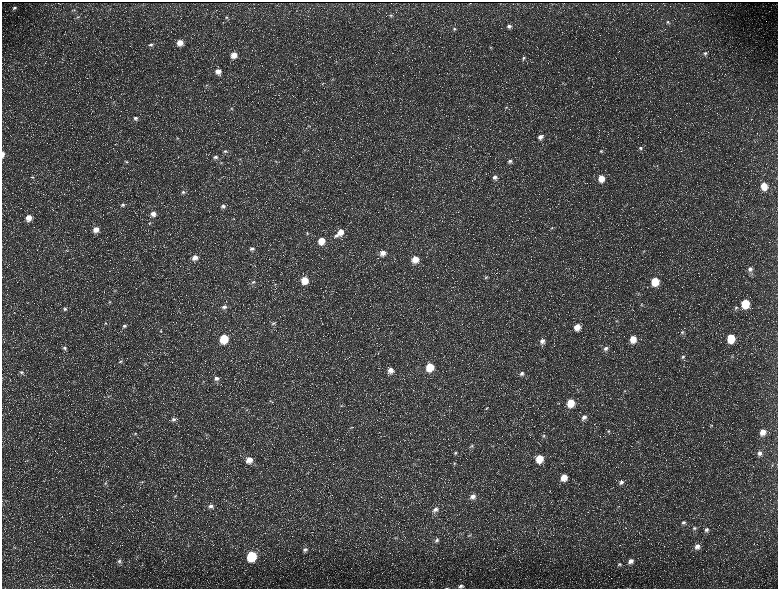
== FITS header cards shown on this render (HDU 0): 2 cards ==
NAXIS1  =                 1552 / length of data axis 1
NAXIS2  =                 1173 / length of data axis 2

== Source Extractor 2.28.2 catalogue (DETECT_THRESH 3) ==
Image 1552 x 1173 px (HDU 0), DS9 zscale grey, zoomed out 1/2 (1 PNG px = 2 x 2 image px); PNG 780 x 591 px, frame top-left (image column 1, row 1173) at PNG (2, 2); no overlay
Background 230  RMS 11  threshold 32.2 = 3 sigma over >= 5 px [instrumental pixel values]
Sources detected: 184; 34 cannot appear on this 1/2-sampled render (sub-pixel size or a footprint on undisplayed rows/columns) and are not listed; the other 150 listed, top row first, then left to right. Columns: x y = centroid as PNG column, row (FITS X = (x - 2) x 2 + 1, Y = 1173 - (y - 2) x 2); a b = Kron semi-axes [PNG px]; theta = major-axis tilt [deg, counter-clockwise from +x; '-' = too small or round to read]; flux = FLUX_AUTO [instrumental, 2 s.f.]
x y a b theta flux
470 3 2 1 - 790
14 8 6 4 19 5000
74 10 4 3 - 2100
391 15 5 4 - 3400
78 17 6 3 12 2700
226 17 6 4 26 3800
668 22 4 4 - 3200
509 26 6 5 - 6600
454 29 5 4 - 3400
180 43 6 6 - 24000
151 44 7 4 15 5400
490 47 4 3 - 1900
705 53 5 4 - 4400
234 55 6 6 - 23000
524 58 5 4 - 3800
336 61 3 3 - 1700
218 71 7 6 - 17000
333 79 4 3 - 1700
206 85 4 3 - 2500
506 107 5 4 - 2900
232 109 6 4 6 3400
135 118 7 6 - 7500
309 126 5 3 - 2500
540 137 6 5 - 11000
178 138 5 5 - 3300
640 148 5 4 - 4000
304 150 3 3 - 1900
225 151 7 5 -8 5700
601 151 4 4 - 3100
3 154 6 3 88 8400
215 157 7 5 15 7200
276 161 4 3 - 2200
510 161 5 5 - 5800
126 162 5 4 - 3100
221 162 6 3 0 3200
657 166 3 2 - 1100
32 177 5 4 - 2900
495 177 6 6 - 9500
601 178 6 5 - 32000
764 186 7 6 - 38000
183 192 6 6 - 6500
123 205 6 4 20 4900
223 206 7 6 - 9100
153 214 7 6 - 14000
29 218 7 6 - 22000
233 218 4 2 - 1500
150 223 4 3 - 1900
552 228 5 4 - 3200
96 229 7 6 - 19000
340 232 8 7 - 23000
307 233 5 4 - 3600
336 236 7 5 13 6000
321 241 7 6 - 34000
252 249 8 5 0 8300
67 251 4 2 - 1100
643 251 4 3 - 2000
383 253 7 7 - 18000
195 258 7 7 - 17000
415 259 7 7 - 32000
750 269 7 6 - 9700
486 277 6 4 33 3900
305 280 6 6 - 41000
655 281 6 5 - 65000
253 282 6 4 36 4400
275 284 3 3 - 1800
115 290 5 4 - 2500
519 290 4 3 - 1800
638 294 4 3 - 2000
110 302 5 3 - 2400
745 303 6 5 - 88000
642 305 4 3 - 2100
224 307 7 5 9 7700
736 308 6 5 - 5200
65 309 6 5 - 5600
617 321 4 3 - 2100
105 323 5 4 - 2800
273 323 6 5 - 5200
124 326 6 5 - 5400
577 327 6 5 - 23000
160 331 5 4 - 3400
682 332 6 5 - 4500
731 338 6 5 - 74000
224 339 6 5 - 88000
633 339 7 6 - 32000
542 341 6 6 - 12000
64 348 7 5 -7 6500
606 348 7 5 39 8200
683 357 6 5 - 5400
732 357 5 3 - 2000
120 361 5 4 - 4100
144 363 3 2 - 1500
430 367 7 6 - 64000
390 370 7 7 - 18000
21 372 6 6 - 5800
522 373 7 5 37 8200
216 378 7 5 -2 9700
134 388 5 3 - 2300
624 391 4 3 - 2500
270 401 5 4 - 2900
570 403 7 6 - 52000
341 406 5 4 - 3600
486 408 5 4 - 3200
247 409 4 3 - 1900
584 417 7 6 - 11000
173 419 7 5 15 7000
711 425 4 4 - 2500
351 427 6 4 27 3700
608 431 4 4 - 3000
763 432 7 6 - 23000
135 433 5 3 - 2800
207 435 6 3 -22 2500
543 436 6 5 - 4700
31 437 3 2 - 1100
637 442 4 3 - 1800
472 446 7 5 29 5500
493 446 3 3 - 1500
455 453 6 5 - 5600
759 453 7 6 - 9800
539 458 6 6 - 52000
249 460 7 7 - 26000
27 461 3 3 - 1500
454 463 5 4 - 3500
415 464 5 2 - 1900
772 465 3 2 - 1400
564 477 7 6 - 32000
142 482 5 3 - 2300
621 482 6 5 - 7100
105 483 5 4 - 3200
231 486 5 1 - 1200
175 496 6 4 23 3800
473 496 7 6 - 13000
639 504 3 2 - 1100
211 506 7 5 13 9100
435 509 8 6 21 12000
683 522 5 5 - 4700
694 528 6 5 - 4700
706 530 6 5 - 7600
469 535 6 5 - 3700
395 538 5 4 - 2700
437 540 7 6 - 6800
188 546 4 3 - 1800
697 546 7 6 - 12000
305 550 7 5 19 7400
251 556 6 6 - 160000
119 561 6 6 - 6100
631 561 6 5 - 12000
619 564 5 4 - 3400
431 582 5 1 - 1200
461 586 6 4 15 7000
447 588 4 2 - 1300
At the frame edge (FLAGS 8, measured only in part): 2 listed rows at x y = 3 154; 447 588
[34 sub-pixel or undisplayed-footprint detections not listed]